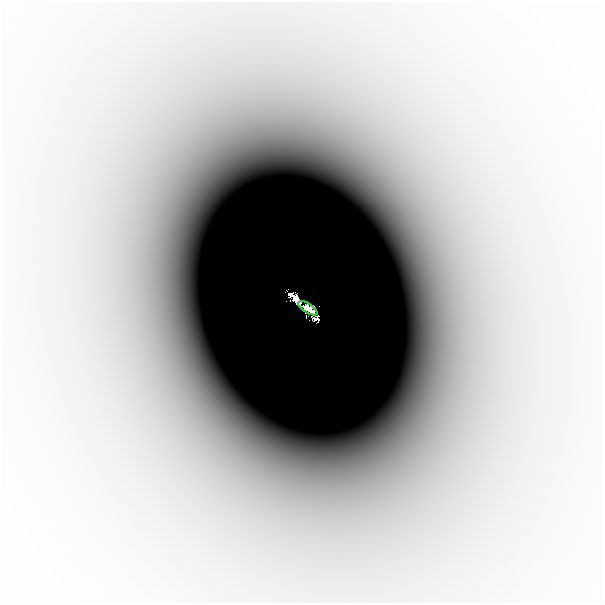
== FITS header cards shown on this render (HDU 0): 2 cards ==
NAXIS1  =                  601
NAXIS2  =                  601

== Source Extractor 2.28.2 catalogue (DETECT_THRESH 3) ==
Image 601 x 601 px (HDU 0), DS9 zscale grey, 1 PNG px = 1 image px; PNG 605 x 605 px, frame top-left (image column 1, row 601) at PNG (2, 2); each listed source drawn as its Kron ellipse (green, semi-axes under 4 px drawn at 4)
Background -3.39e-06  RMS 9.3e-07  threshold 2.79e-06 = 3 sigma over >= 5 px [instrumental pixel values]
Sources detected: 3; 2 with non-positive FLUX_AUTO (blend fragments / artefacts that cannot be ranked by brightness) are neither listed nor drawn; the other 1 listed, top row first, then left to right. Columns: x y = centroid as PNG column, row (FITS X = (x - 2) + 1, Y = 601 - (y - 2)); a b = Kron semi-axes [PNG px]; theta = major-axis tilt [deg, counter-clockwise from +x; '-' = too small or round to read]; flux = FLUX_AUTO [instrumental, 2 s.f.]
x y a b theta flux
308 308 11 4 -33 0.09
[2 non-positive-flux detections neither listed nor drawn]